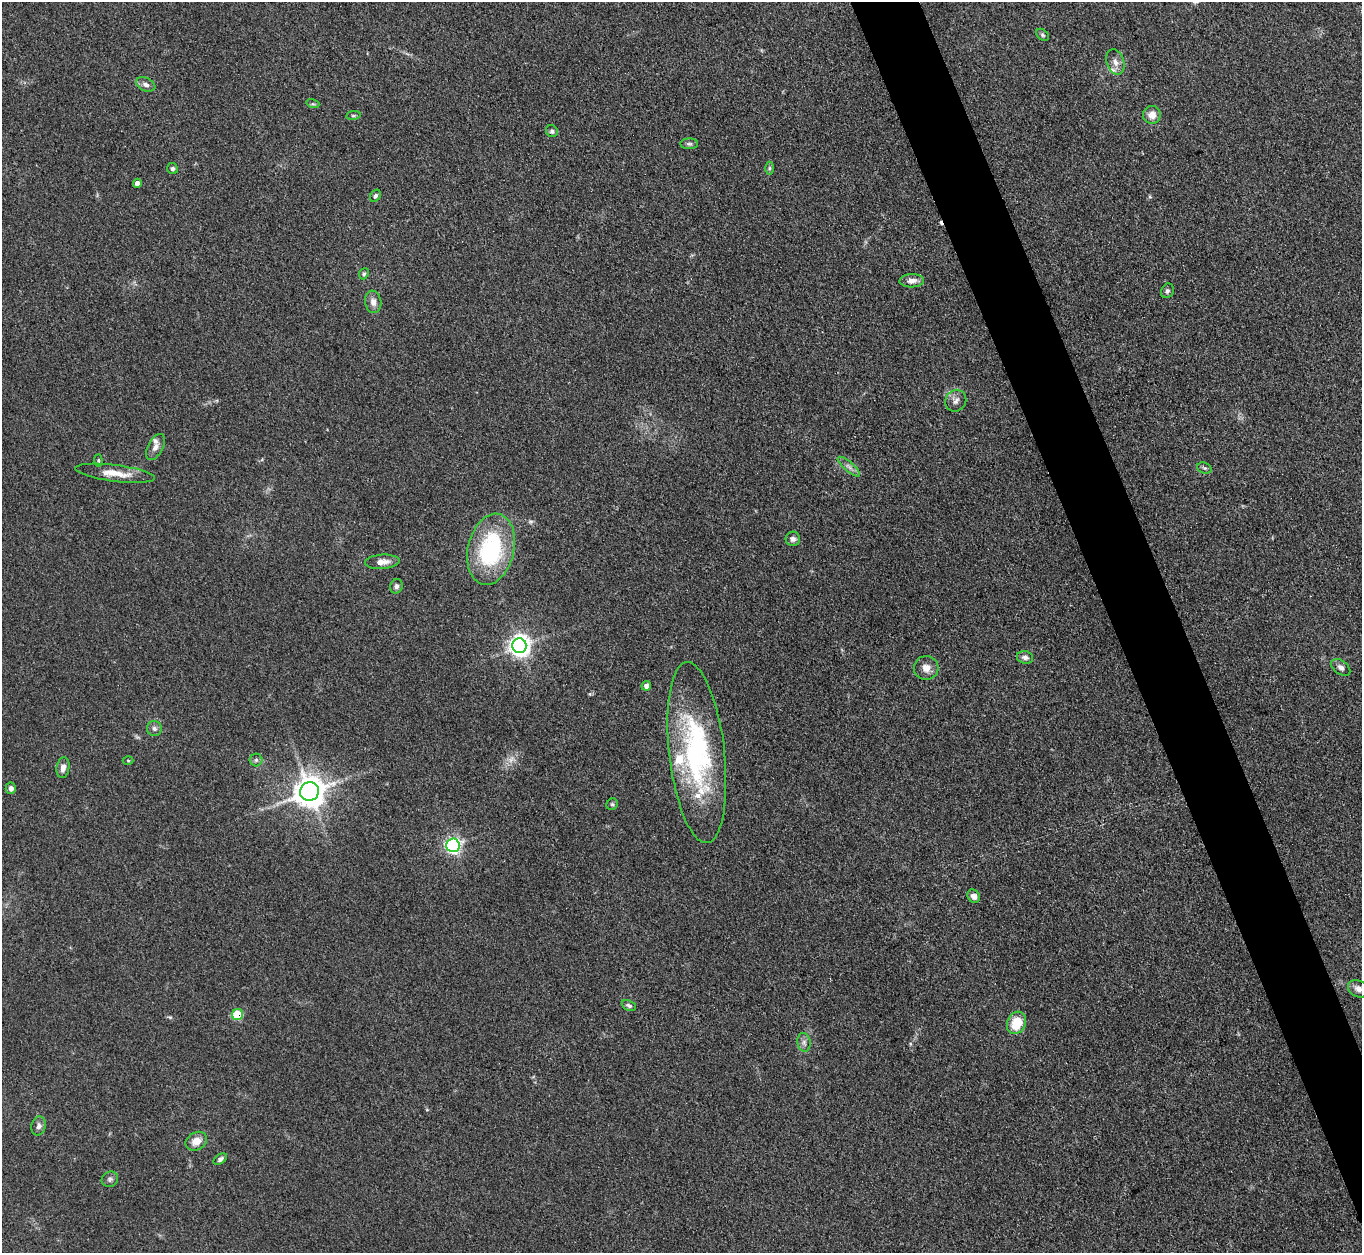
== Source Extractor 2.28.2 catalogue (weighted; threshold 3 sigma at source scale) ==
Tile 6 of 4 x 4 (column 2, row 2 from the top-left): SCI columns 1370-2729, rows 2657-3907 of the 5457 x 5441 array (HDU 1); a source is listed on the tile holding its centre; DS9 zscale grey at full resolution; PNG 1364 x 1255 px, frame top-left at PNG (2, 2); each listed source drawn as its Kron ellipse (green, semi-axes under 4 px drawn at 4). Shown black and unused: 5% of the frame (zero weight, under 3 of 4 exposures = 1% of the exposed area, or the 3 px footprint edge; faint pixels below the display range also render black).
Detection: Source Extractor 2.28.2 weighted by HDU 2 'WHT'; one run over the whole footprint, this tile lists its part. Background 0.153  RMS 0.0075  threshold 0.0336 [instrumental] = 3 sigma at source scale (4.5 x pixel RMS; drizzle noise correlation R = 1.50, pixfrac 1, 0.05/0.05 arcsec/px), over >= 5 px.
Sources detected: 55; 1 too faint to see at this stretch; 1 cosmic-ray / hot-pixel residue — neither listed nor drawn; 3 inside a brighter listed object's ellipse — not listed separately; the other 50 listed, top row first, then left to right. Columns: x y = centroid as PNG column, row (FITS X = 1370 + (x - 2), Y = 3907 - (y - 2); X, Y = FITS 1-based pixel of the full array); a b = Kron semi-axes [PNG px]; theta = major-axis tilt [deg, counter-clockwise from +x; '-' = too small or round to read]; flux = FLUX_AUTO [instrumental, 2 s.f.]
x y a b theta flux
1042 35 7 5 -42 1.4
1115 62 13 8 -71 5
146 84 10 6 -23 3
313 104 6 4 -17 0.93
353 115 7 4 8 1
1152 115 9 9 - 6.4
552 131 6 5 - 1.8
689 144 9 5 2 1.6
769 168 6 4 89 1.3
172 169 5 5 - 1.7
137 183 4 4 - 4.3
375 196 6 5 - 1.5
364 274 6 4 68 1.3
912 281 12 7 3 4.4
1167 291 7 6 - 1.7
373 302 11 8 -81 4.4
956 401 11 10 - 4.1
155 447 14 7 61 4
98 460 6 4 -84 0.93
849 467 14 4 -41 2.9
1204 468 7 5 -20 1.5
115 473 40 8 -7 13
793 539 7 7 - 2.6
491 549 36 23 77 78
382 562 17 7 4 6.1
396 586 7 6 - 2.1
519 646 7 7 - 490
1025 657 8 6 -13 2.9
1341 667 11 6 -39 3
926 668 12 12 - 6.1
646 686 5 4 - 3.8
154 728 7 7 - 2.6
697 752 91 27 -83 130
256 760 6 6 - 1.8
128 761 5 3 - 0.68
63 768 10 6 81 3.8
11 788 6 5 - 3.1
310 792 9 9 - 1200
612 804 6 5 - 1.3
453 845 7 6 - 190
974 896 7 6 - 4.2
1358 989 10 8 -29 3.8
629 1005 7 5 -24 1.6
238 1014 6 5 - 32
1016 1023 12 9 64 19
804 1042 9 6 -81 2.8
39 1126 9 7 76 3
196 1141 11 8 30 7.7
220 1159 7 4 34 1.9
110 1179 8 7 - 2.1
Overlapping masked pixels (flux is a lower limit): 1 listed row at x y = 238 1014